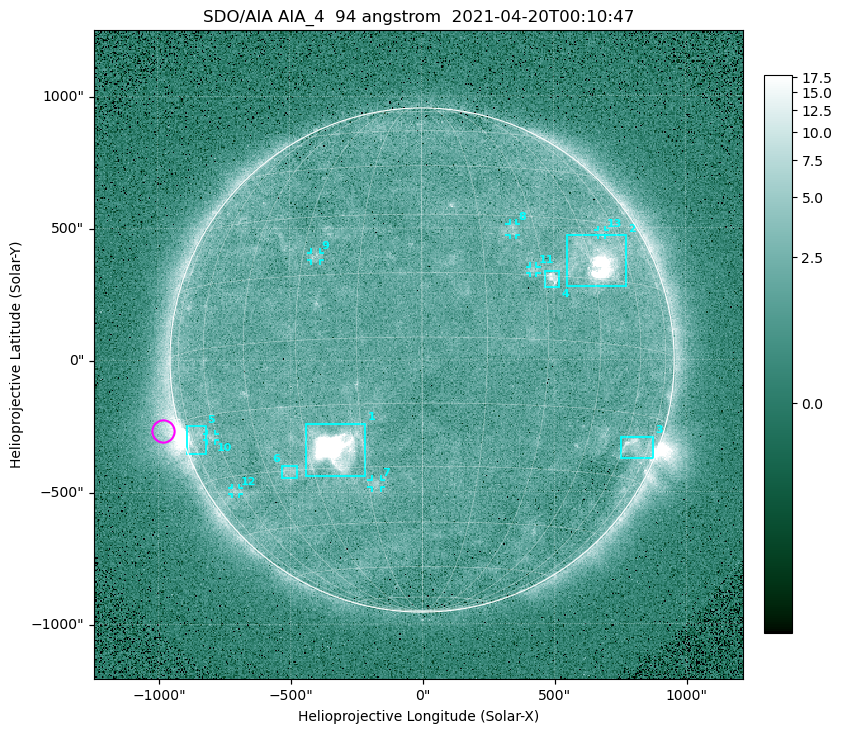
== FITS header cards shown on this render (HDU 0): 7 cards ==
TELESCOP= 'SDO/AIA '
INSTRUME= 'AIA_4   '
WAVELNTH=                   94
WAVEUNIT= 'angstrom'
DATE-OBS= '2021-04-20T00:10:47.12'
CTYPE1  = 'HPLN-TAN'
CTYPE2  = 'HPLT-TAN'

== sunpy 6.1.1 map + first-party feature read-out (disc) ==
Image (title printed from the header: SDO/AIA AIA_4  94 angstrom  2021-04-20T00:10:47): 512 x 512 px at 4.8 arcsec/px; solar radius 955 arcsec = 199 px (full disc in frame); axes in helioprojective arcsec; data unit not stated in the header (colour bar unlabelled)
Orientation: roll -0.138 deg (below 1 deg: not rotated)
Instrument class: DISC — disc imager (sunpy class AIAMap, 94 A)
Bright regions (active regions / flare kernels): reference = the median radial profile (limb darkening/brightening removed); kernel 5 px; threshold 5 sigma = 2.46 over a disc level ~1.75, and >= 1.15x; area >= 9 px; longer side >= 5 px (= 24 arcsec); searched inside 0.97 R_sun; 13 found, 13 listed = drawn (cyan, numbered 1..; 7 of them under ~33 arcsec drawn as corner ticks so the feature stays visible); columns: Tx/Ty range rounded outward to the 10 arcsec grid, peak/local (2 s.f.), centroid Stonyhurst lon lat
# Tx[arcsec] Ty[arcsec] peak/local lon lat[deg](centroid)
1 -440..-210 -440..-240 971 -22 -25
2 550..780 280..470 45 +48 +20
3 750..880 -380..-290 4.5 +66 -22
4 460..520 270..340 6 +32 +14
5 -900..-820 -360..-250 6.7 -72 -19
6 -540..-470 -450..-400 2.9 -38 -30
7 -190..-160 -480..-450 3.2 -13 -34
8 330..360 470..520 2.7 +24 +26
9 -420..-380 380..410 2.9 -27 +20
10 -820..-780 -300..-280 2.8 -63 -20
11 410..440 330..360 2.9 +27 +16
12 -720..-690 -510..-480 2.6 -63 -34
13 670..700 470..490 2.7 +53 +27
Off-limb structures (1.02-1.3 R_sun): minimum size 50 px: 6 found; the strongest spans PA ~90..115 deg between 1.02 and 1.22 R_sun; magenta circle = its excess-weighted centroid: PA ~105 deg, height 1.06 R_sun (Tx ~-980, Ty ~-270 arcsec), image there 4.7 x the reference